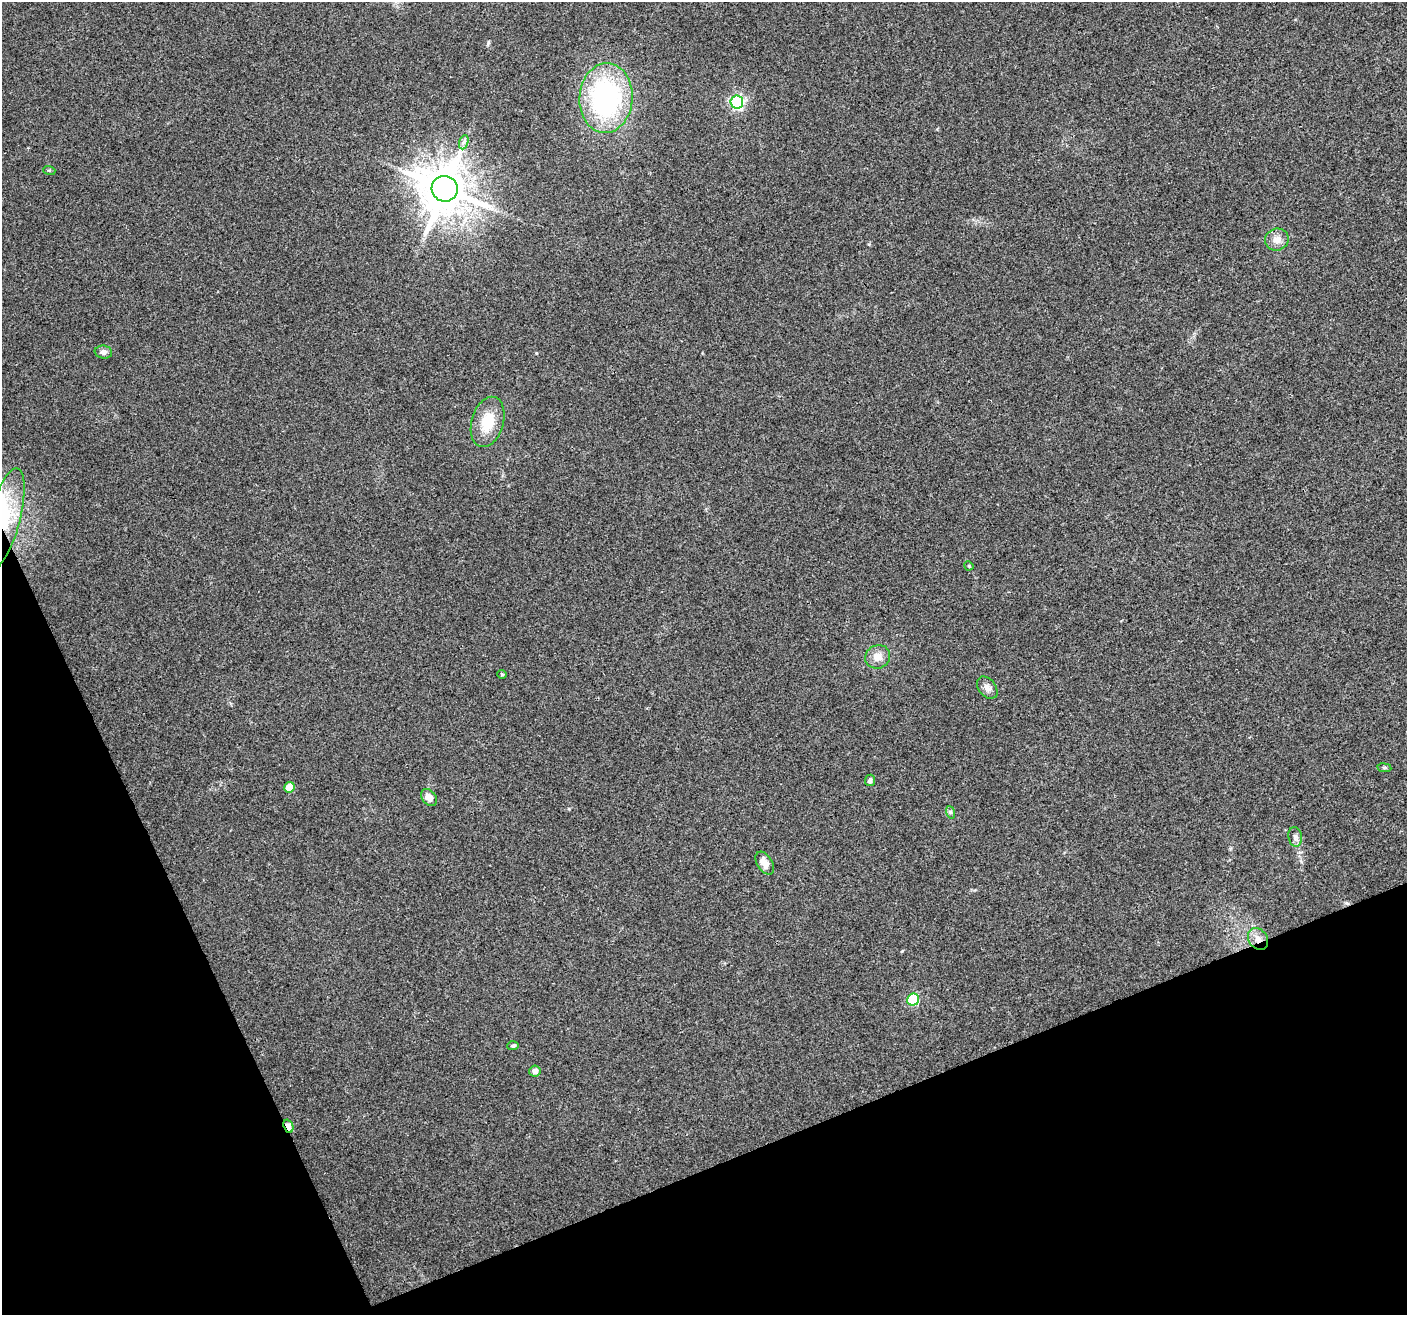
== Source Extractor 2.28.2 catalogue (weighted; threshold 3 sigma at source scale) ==
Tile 14 of 4 x 4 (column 2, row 4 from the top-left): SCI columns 1406-2810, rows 87-1399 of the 5624 x 5482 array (HDU 1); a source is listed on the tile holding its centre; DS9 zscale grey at full resolution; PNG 1409 x 1317 px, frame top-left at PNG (2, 2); each listed source drawn as its Kron ellipse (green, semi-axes under 4 px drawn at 4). Shown black and unused: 20% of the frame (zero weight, under 3 of 4 exposures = <1% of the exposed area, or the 3 px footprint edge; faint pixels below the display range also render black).
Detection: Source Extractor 2.28.2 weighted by HDU 2 'WHT'; one run over the whole footprint, this tile lists its part. Background 0.0295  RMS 0.0046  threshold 0.0208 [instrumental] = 3 sigma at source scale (4.5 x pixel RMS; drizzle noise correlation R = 1.50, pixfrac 1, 0.0396/0.0396 arcsec/px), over >= 5 px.
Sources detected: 25; all 25 listed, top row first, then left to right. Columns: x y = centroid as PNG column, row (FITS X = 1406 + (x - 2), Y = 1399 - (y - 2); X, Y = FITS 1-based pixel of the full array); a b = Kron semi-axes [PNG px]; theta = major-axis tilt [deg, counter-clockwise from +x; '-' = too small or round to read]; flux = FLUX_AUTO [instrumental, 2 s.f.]
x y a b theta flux
606 98 35 26 87 86
737 102 6 6 - 82
464 142 7 4 70 1.2
49 170 6 4 -18 0.48
445 189 13 13 - 2000
1277 239 12 11 - 3.8
103 352 9 6 -9 1.9
488 422 26 16 74 13
5 519 52 15 75 28
969 566 5 3 - 0.46
878 657 13 11 28 4.1
502 674 4 4 - 0.57
987 688 12 8 -50 2.5
1384 768 7 3 -8 0.69
870 780 5 5 - 1.4
289 787 5 5 - 8.8
429 797 9 7 -50 3.2
950 812 6 4 -71 0.81
1295 837 10 7 -80 1.7
765 863 13 7 -57 3.8
1258 939 12 9 -55 3.7
913 1000 6 6 - 35
513 1046 6 4 3 0.83
535 1071 6 5 - 2.5
288 1126 7 4 -71 4.5
Overlapping masked pixels (flux is a lower limit): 3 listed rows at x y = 5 519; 1258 939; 288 1126
Isophote crosses this tile's border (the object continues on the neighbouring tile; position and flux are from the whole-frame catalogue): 1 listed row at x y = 5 519
Unlisted compact peaks at least as high as the median listed source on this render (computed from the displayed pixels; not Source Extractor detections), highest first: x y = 536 353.